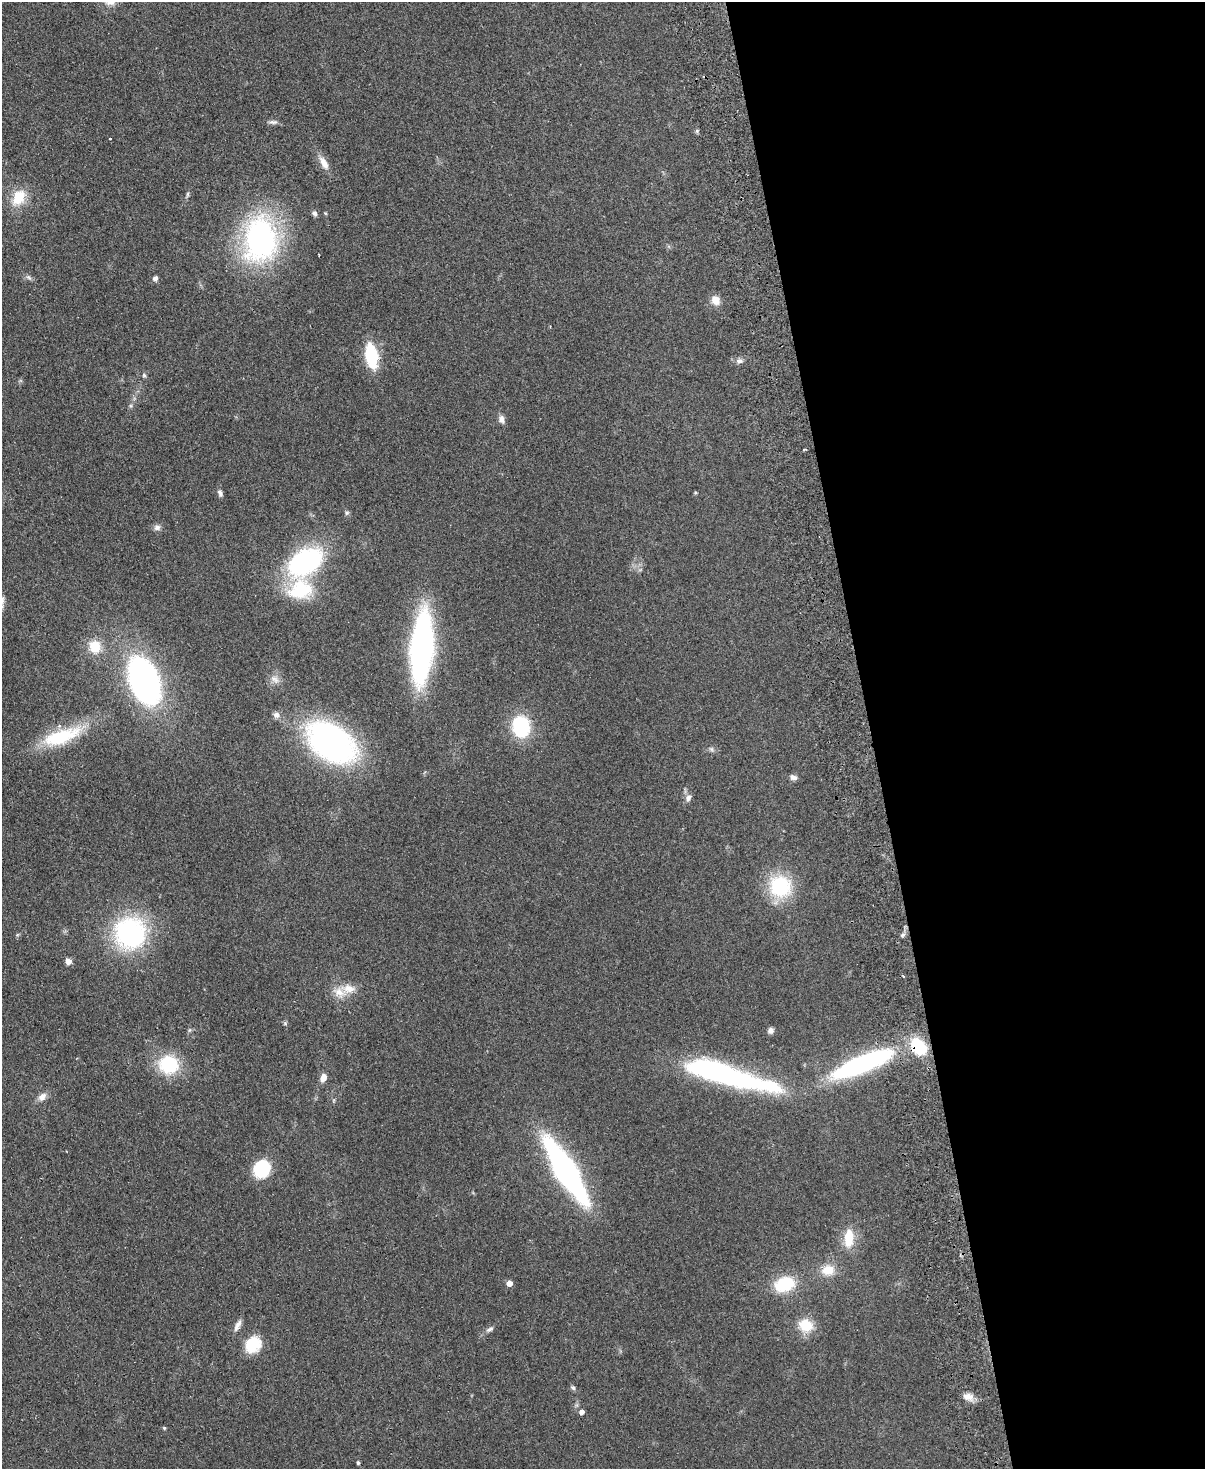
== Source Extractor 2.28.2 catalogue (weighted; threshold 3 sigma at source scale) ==
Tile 8 of 4 x 3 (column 4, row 2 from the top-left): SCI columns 3667-4869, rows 1619-3085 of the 4925 x 4814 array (HDU 1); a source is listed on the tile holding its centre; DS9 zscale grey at full resolution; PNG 1207 x 1471 px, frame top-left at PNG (2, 2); no overlay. Shown black and unused: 28% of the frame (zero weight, under 2 of 3 exposures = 3% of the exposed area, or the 3 px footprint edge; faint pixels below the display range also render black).
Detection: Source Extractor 2.28.2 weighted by HDU 2 'WHT'; one run over the whole footprint, this tile lists its part. Background 0.112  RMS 0.0085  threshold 0.038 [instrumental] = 3 sigma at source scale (4.5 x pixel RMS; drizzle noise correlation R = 1.50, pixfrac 1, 0.05/0.05 arcsec/px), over >= 5 px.
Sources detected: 66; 1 inside a brighter object's white glare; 1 cosmic-ray / hot-pixel residue — not listed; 3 inside a brighter listed object's ellipse — not listed separately; the other 61 listed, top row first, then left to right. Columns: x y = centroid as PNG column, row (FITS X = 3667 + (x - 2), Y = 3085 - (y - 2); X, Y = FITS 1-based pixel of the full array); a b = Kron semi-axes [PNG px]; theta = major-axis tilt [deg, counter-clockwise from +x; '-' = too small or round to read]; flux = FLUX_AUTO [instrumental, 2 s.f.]
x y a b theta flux
273 122 12 5 -3 2.6
110 139 3 3 - 1.1
324 163 18 8 -62 7.7
187 194 8 4 81 1.4
19 197 20 14 58 21
314 213 7 6 - 2.1
325 213 5 3 - 0.76
261 239 39 27 89 220
29 277 9 5 -44 2.1
155 278 6 5 - 2.9
715 300 11 9 -62 8
371 356 20 10 -80 52
739 361 9 6 -16 3.1
144 375 6 5 - 1.5
131 406 6 4 -71 1.1
501 419 9 7 -82 3.9
220 493 10 6 -62 2.3
695 493 4 3 - 1.1
347 513 6 5 - 1.4
157 527 9 7 2 3.1
305 562 34 22 32 130
300 589 34 27 17 44
95 647 16 13 -77 16
422 648 41 13 86 370
275 679 14 8 -43 4.7
144 681 35 20 -70 300
276 715 9 8 - 3.1
521 727 23 19 -79 48
61 736 56 18 19 49
331 742 43 27 -36 260
711 749 6 6 - 1.7
793 777 9 6 -23 3
688 798 10 7 69 3.6
780 886 21 21 - 59
130 933 27 26 - 140
17 935 6 4 19 0.94
903 935 7 5 45 1.9
68 961 7 6 - 4.2
348 989 21 12 -5 12
285 1023 6 4 47 1.1
771 1030 7 7 - 3
862 1064 67 20 22 140
168 1065 21 19 -16 45
726 1074 100 18 -16 190
323 1078 8 6 70 7.2
42 1097 11 7 45 5.7
262 1169 15 13 58 49
565 1170 51 14 -58 300
849 1238 19 10 86 20
828 1270 17 13 8 13
509 1283 5 4 - 7.3
784 1284 23 16 17 34
806 1325 15 12 -23 21
236 1327 11 8 63 4.1
490 1329 11 5 31 2.7
253 1344 21 17 45 23
573 1388 7 5 -49 1.6
968 1397 14 9 -10 6.2
581 1412 5 4 - 3.6
164 1428 4 4 - 0.98
358 1463 4 4 - 1.3
Unlisted compact peaks at least as high as the median listed source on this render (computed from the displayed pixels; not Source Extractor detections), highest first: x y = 697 131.